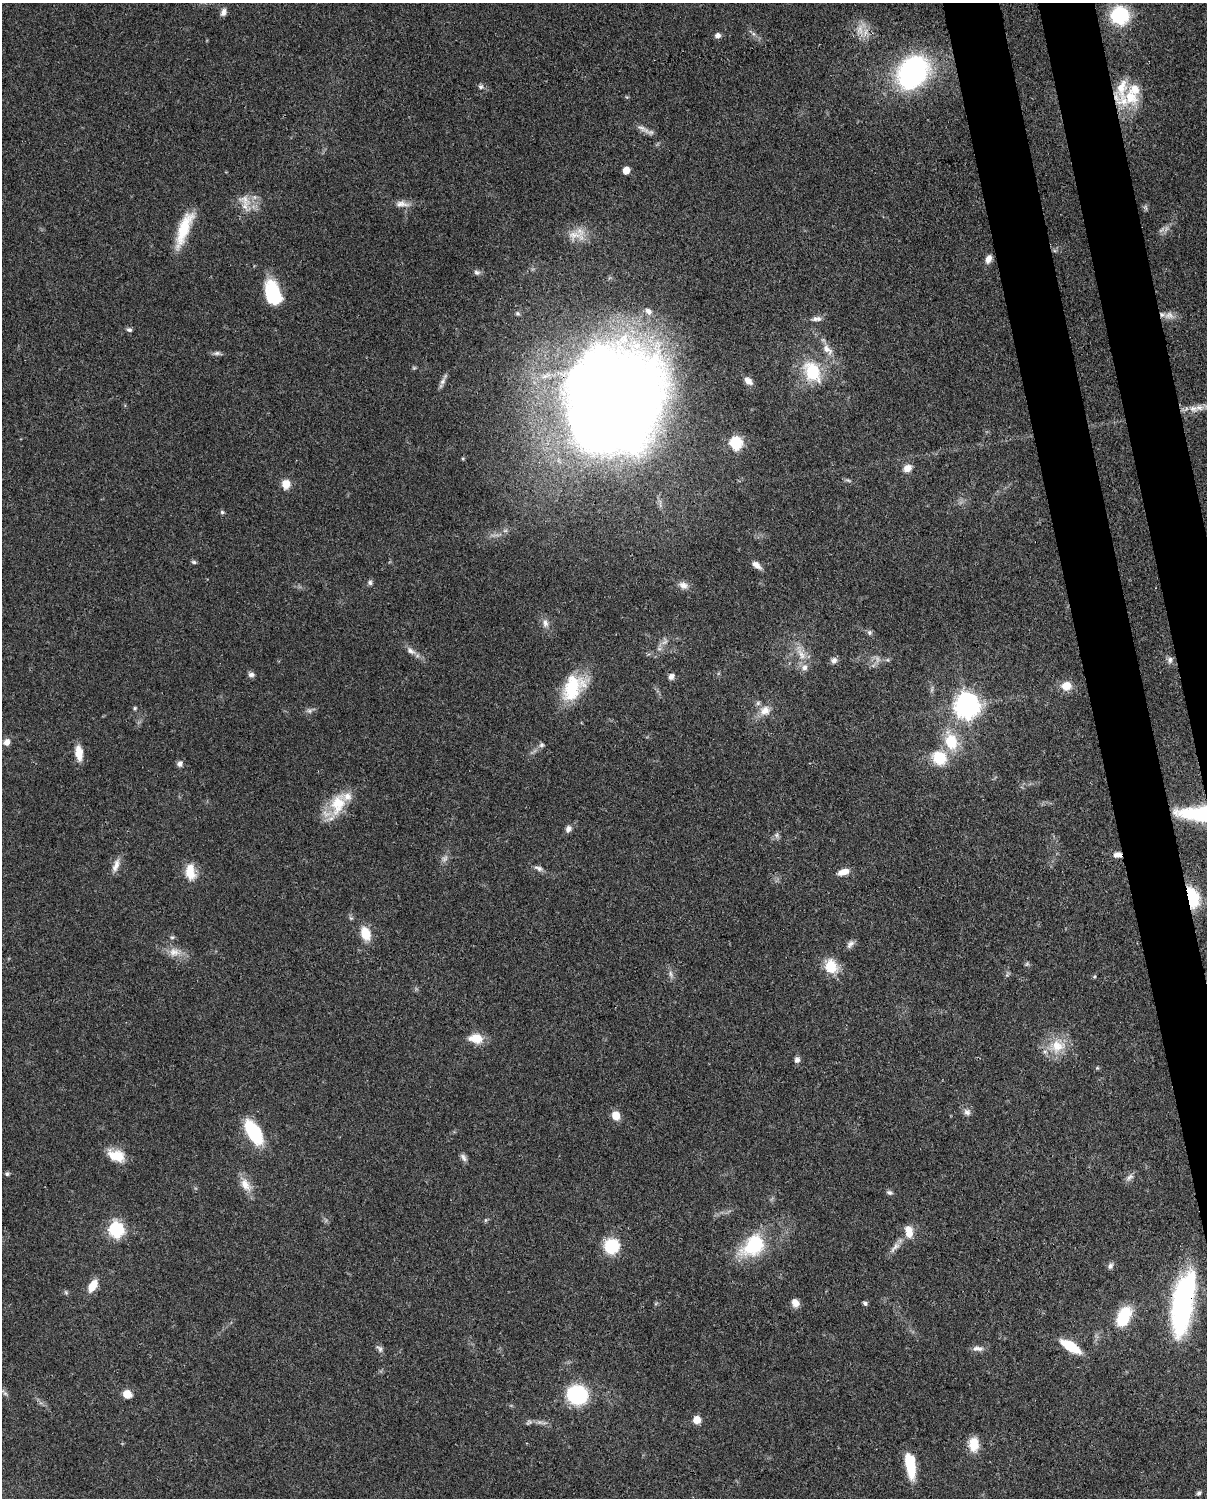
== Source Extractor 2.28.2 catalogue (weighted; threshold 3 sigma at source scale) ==
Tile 6 of 4 x 3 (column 2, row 2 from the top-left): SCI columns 1295-2499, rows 1763-3258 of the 5002 x 4908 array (HDU 1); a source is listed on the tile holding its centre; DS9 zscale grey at full resolution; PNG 1209 x 1500 px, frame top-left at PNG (2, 3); no overlay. Shown black and unused: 6% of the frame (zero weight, under 3 of 4 exposures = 7% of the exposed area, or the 3 px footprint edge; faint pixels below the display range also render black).
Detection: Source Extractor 2.28.2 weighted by HDU 2 'WHT'; one run over the whole footprint, this tile lists its part. Background 0.101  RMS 0.004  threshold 0.0182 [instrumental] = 3 sigma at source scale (4.5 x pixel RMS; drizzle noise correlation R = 1.50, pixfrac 1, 0.05/0.05 arcsec/px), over >= 5 px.
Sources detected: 116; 3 too faint to see at this stretch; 1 inside a brighter object's white glare — not listed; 5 inside a brighter listed object's ellipse — not listed separately; the other 107 listed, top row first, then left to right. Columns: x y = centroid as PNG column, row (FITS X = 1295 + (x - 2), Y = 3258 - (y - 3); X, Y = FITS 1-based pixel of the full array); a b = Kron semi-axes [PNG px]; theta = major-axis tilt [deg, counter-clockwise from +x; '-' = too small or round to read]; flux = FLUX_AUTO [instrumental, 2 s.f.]
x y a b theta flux
223 12 10 6 70 1.8
1120 15 14 13 - 35
860 29 12 8 90 3.9
718 35 6 6 - 1.7
913 72 25 19 55 100
481 87 6 5 - 0.95
1130 97 27 20 -42 13
643 129 21 6 -31 2.5
626 170 5 5 - 5.7
245 200 22 12 -65 6
402 204 20 8 -4 3.2
184 229 43 11 69 14
574 235 31 11 -10 5.9
988 259 9 6 66 2.7
477 272 9 7 -17 1.3
273 293 27 16 -71 19
648 311 10 8 -45 2.4
1162 315 7 6 - 1.4
815 319 10 7 11 1.8
129 330 8 6 -14 0.97
827 349 18 9 -45 4.1
217 353 10 6 1 1.2
812 372 26 18 -62 18
443 381 10 7 62 1.7
748 381 11 7 -37 2.4
612 406 91 77 70 940
736 443 7 6 - 53
907 468 10 8 31 3.3
286 484 9 9 - 4.8
222 512 5 5 - 0.68
194 562 7 5 -26 0.72
757 565 13 7 -38 2.5
370 583 6 6 - 0.98
683 585 13 9 -21 2.6
545 623 11 8 -78 2.4
869 633 7 7 - 0.98
665 642 12 7 53 2.2
410 651 12 7 -33 2.1
801 654 19 8 -64 4.7
834 660 8 8 - 1.6
1170 660 10 7 87 1.4
251 674 9 6 0 1.4
671 676 8 7 - 1.8
1066 686 11 10 - 5.2
573 687 35 23 56 20
967 706 9 8 - 390
135 708 5 4 - 0.56
765 710 14 12 29 4.9
951 741 16 13 -77 14
7 742 7 6 - 2.8
541 745 8 6 32 1.1
79 753 18 8 -85 5.6
939 758 15 14 - 13
180 764 7 7 - 1.5
338 804 33 19 71 14
1197 814 34 13 -5 34
568 829 9 7 68 1.6
777 835 9 6 89 1.2
1117 855 10 6 10 2.4
116 865 19 7 71 3.2
538 868 12 6 -18 1.6
190 872 20 12 -84 7.2
844 872 13 7 16 3.7
1192 897 23 12 -76 20
365 934 13 9 -71 8.7
172 937 6 5 - 0.7
850 944 12 7 50 1.7
174 952 15 12 14 4.4
831 966 20 16 -57 8.5
671 974 11 4 -85 1.3
476 1038 17 11 -6 6.5
1057 1046 22 20 8 11
797 1060 7 6 - 1.5
1097 1068 5 4 - 0.53
967 1112 9 8 - 1.8
616 1115 8 7 - 5.6
254 1132 29 13 -58 22
116 1156 22 13 -24 8.1
463 1157 12 6 -53 1.4
7 1174 5 5 - 0.84
1130 1177 12 7 41 1.7
245 1185 20 11 -61 5.2
889 1193 8 5 -17 1
485 1220 6 4 89 0.57
116 1230 7 7 - 87
909 1232 15 9 -79 5.1
611 1246 14 13 - 18
753 1246 38 25 40 23
895 1247 19 7 47 2.8
1110 1266 9 6 71 1.3
92 1286 15 8 58 6.1
66 1292 7 5 -69 0.7
1183 1302 57 16 79 110
795 1303 10 8 -65 3
865 1303 6 4 -31 0.83
1123 1316 17 10 64 21
1070 1346 18 7 -32 17
380 1349 10 6 -50 1.3
978 1349 16 7 -4 2.1
5 1393 10 4 -45 0.95
127 1394 8 6 -23 6.1
577 1395 16 15 - 36
697 1420 8 7 - 4
529 1422 9 6 34 0.95
974 1444 16 11 -88 6.9
910 1465 24 8 -80 17
1199 1493 6 5 - 0.95
Overlapping masked pixels (flux is a lower limit): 7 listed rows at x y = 1162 315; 812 372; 612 406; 1197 814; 1117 855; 1192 897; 1183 1302
Isophote crosses this tile's border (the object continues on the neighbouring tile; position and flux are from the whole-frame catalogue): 1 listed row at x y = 1197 814